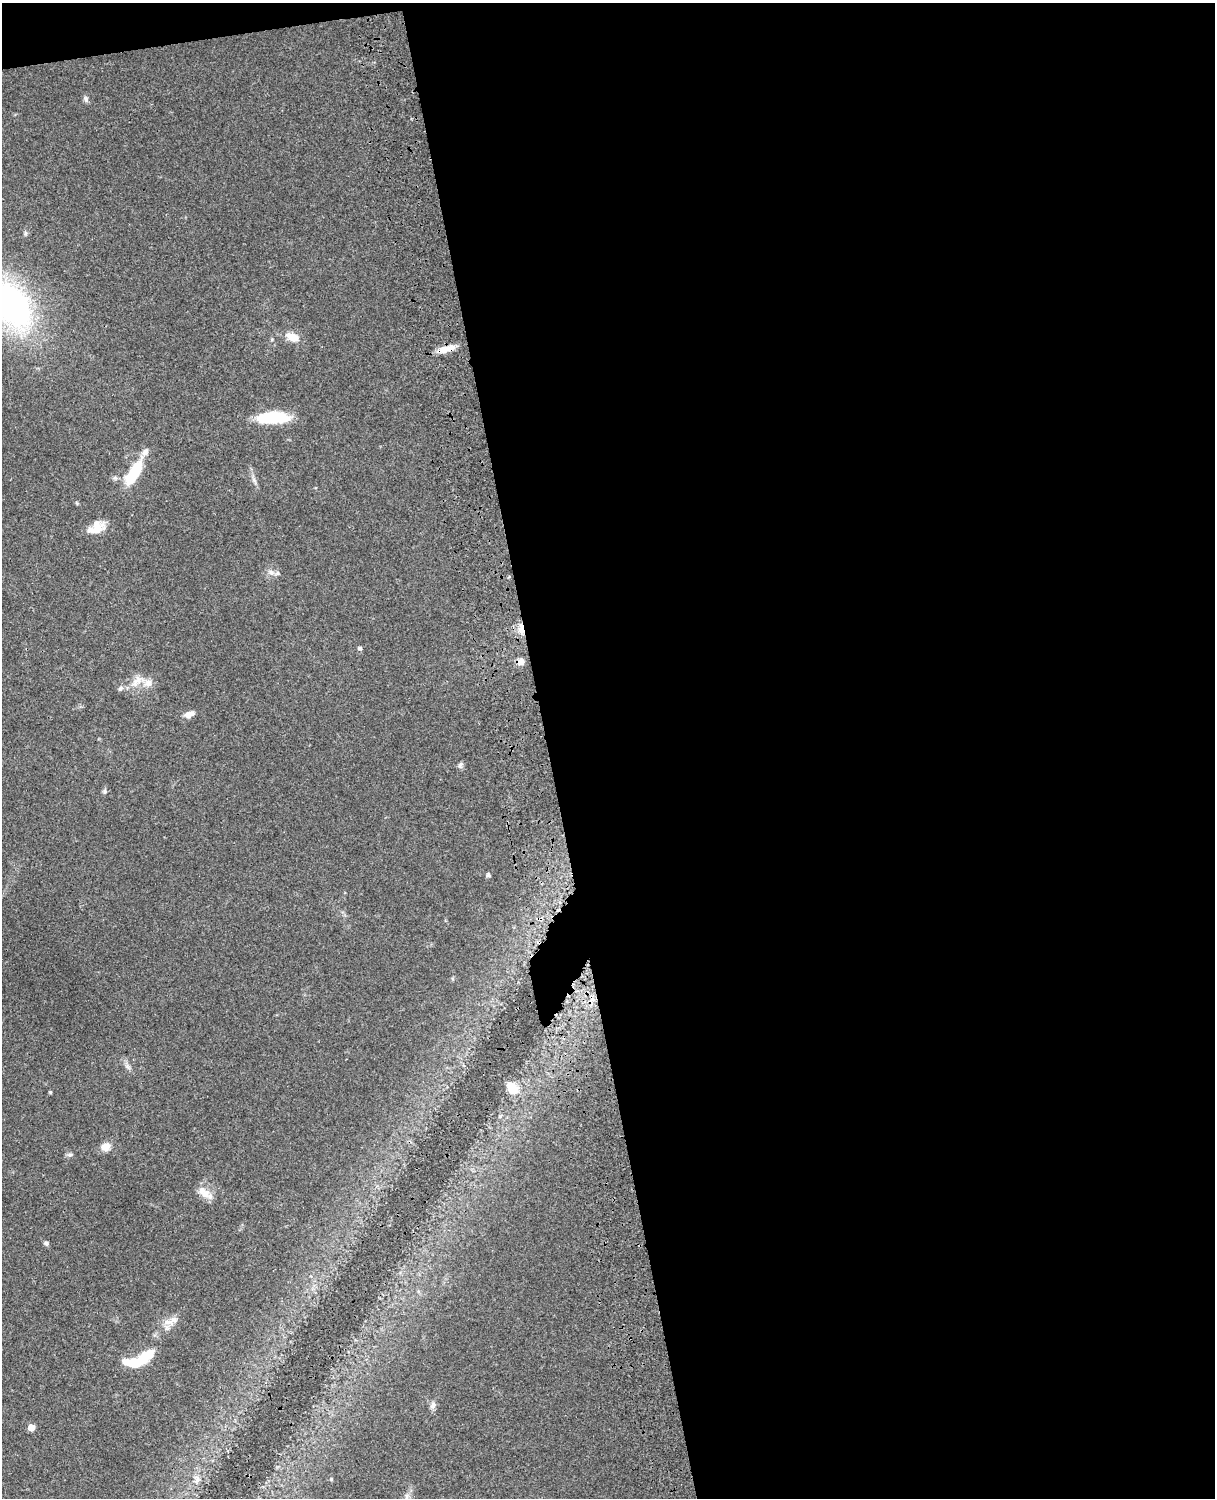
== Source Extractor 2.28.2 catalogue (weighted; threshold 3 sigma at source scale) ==
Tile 4 of 4 x 3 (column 4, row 1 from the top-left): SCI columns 3759-4971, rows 3269-4764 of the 5090 x 4927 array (HDU 1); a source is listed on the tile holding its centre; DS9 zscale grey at full resolution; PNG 1217 x 1500 px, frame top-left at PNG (2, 3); no overlay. Shown black and unused: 56% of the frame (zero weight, under 3 of 4 exposures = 6% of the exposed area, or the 3 px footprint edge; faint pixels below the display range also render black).
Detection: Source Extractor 2.28.2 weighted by HDU 2 'WHT'; one run over the whole footprint, this tile lists its part. Background 0.0768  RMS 0.0059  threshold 0.0265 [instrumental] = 3 sigma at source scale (4.5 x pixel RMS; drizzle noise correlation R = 1.50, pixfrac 1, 0.05/0.05 arcsec/px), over >= 5 px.
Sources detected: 37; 1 inside a brighter object's white glare — not listed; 3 inside a brighter listed object's ellipse — not listed separately; the other 33 listed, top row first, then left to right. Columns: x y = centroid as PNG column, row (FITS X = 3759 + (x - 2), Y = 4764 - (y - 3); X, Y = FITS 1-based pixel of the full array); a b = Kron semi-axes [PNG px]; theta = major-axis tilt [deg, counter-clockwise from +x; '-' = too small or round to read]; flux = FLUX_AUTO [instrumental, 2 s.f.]
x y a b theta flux
86 99 9 6 -64 1.6
10 304 44 30 -51 170
292 337 16 9 -23 6.9
446 349 23 7 15 7
273 417 33 12 2 26
134 473 33 12 59 21
254 480 8 5 -46 1.5
97 528 19 13 42 9.2
271 572 9 6 -19 2.1
509 577 5 3 - 0.55
521 629 14 7 -86 4.7
360 648 6 5 - 1
520 662 8 8 - 3.5
137 681 19 10 51 6.5
148 683 12 10 8 4.4
120 688 7 6 - 1.6
189 714 12 7 21 3.6
460 765 9 6 69 1.4
105 791 6 6 - 1.2
488 875 6 5 - 1.1
512 1088 16 11 -40 7.1
50 1092 4 4 - 0.64
105 1147 11 9 27 5.3
70 1155 8 4 8 1.1
205 1193 14 11 52 6
46 1243 6 5 - 1.4
168 1322 16 7 6 4.4
136 1362 29 11 14 19
433 1405 10 7 67 2.3
31 1427 5 5 - 6.9
331 1479 5 3 - 0.57
197 1480 10 5 65 2.2
407 1496 9 6 74 2.3
Overlapping masked pixels (flux is a lower limit): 2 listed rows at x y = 446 349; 521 629
Isophote crosses this tile's border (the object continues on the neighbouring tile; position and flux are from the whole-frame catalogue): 1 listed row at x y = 10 304